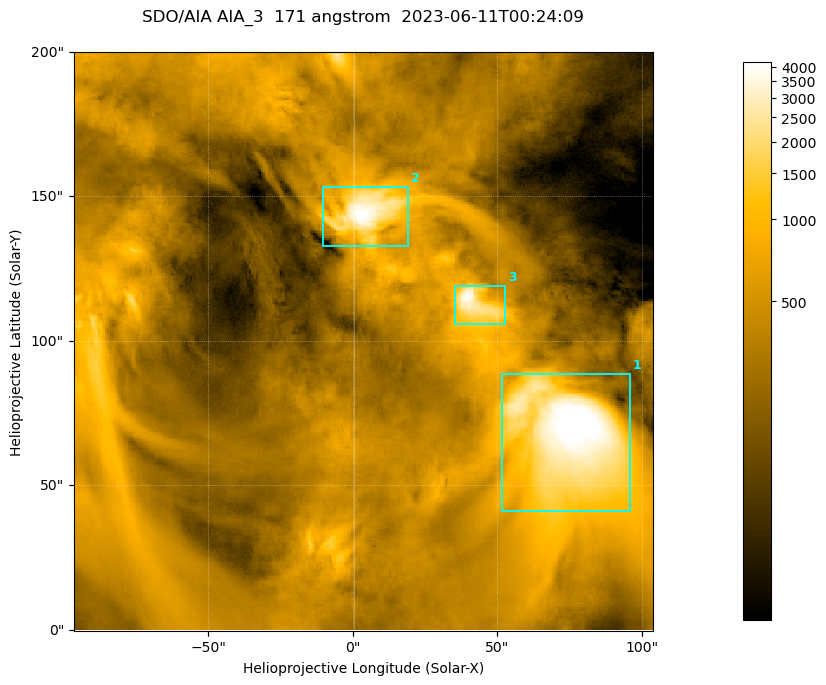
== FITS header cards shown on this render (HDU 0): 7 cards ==
TELESCOP= 'SDO/AIA '
INSTRUME= 'AIA_3   '
WAVELNTH=                  171
WAVEUNIT= 'angstrom'
DATE-OBS= '2023-06-11T00:24:09.350'
CTYPE1  = 'HPLN-TAN'
CTYPE2  = 'HPLT-TAN'

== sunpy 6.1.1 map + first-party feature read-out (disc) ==
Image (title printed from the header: SDO/AIA AIA_3  171 angstrom  2023-06-11T00:24:09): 334 x 334 px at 0.599 arcsec/px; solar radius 945 arcsec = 1577 px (partial field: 1.4% of the solar disc is inside the frame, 100% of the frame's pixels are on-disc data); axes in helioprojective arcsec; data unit not stated in the header (colour bar unlabelled)
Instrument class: DISC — disc imager (sunpy class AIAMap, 171 A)
Bright regions (active regions / flare kernels): reference = the on-disc median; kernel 3 px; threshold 5 sigma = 1063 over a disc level ~361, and >= 1.15x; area >= 111 px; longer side >= 4 px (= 2.4 arcsec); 3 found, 3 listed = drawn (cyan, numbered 1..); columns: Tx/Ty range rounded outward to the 2 arcsec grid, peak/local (2 s.f.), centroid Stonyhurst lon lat
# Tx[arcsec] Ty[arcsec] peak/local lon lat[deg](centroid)
1 50..96 40..90 15 +4 +4
2 -10..20 132..154 12 +0 +9
3 34..54 106..120 11 +3 +7